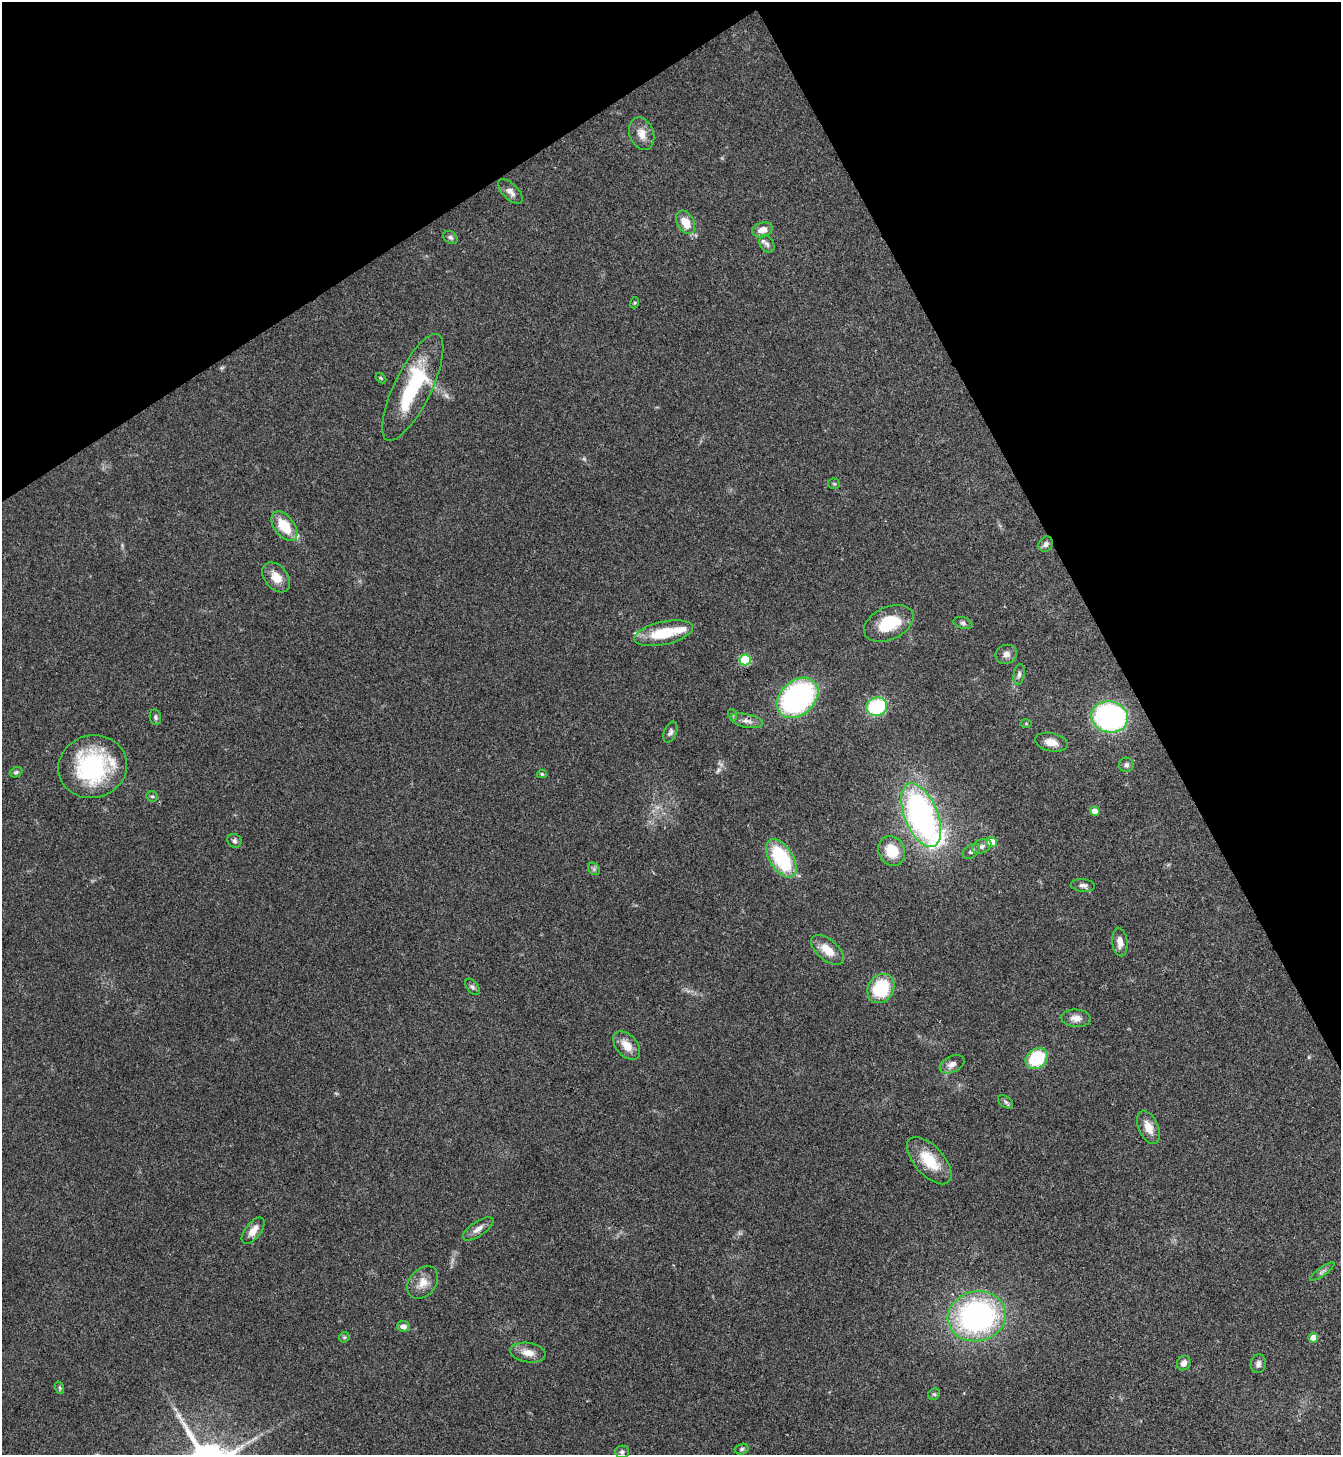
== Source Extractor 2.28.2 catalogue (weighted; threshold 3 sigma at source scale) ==
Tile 3 of 4 x 4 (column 3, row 1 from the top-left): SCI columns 2838-4176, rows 4364-5816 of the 5812 x 5818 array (HDU 1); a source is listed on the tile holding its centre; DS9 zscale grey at full resolution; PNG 1343 x 1457 px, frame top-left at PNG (2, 2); each listed source drawn as its Kron ellipse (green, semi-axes under 4 px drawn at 4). Shown black and unused: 26% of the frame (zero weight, under 3 of 4 exposures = <1% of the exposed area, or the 3 px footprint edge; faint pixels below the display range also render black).
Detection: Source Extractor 2.28.2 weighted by HDU 2 'WHT'; one run over the whole footprint, this tile lists its part. Background 0.0593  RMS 0.0051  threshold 0.0228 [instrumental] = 3 sigma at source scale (4.5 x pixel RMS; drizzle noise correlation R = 1.50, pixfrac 1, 0.05/0.05 arcsec/px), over >= 5 px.
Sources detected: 74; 1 too faint to see at this stretch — neither listed nor drawn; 4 inside a brighter listed object's ellipse — not listed separately; the other 69 listed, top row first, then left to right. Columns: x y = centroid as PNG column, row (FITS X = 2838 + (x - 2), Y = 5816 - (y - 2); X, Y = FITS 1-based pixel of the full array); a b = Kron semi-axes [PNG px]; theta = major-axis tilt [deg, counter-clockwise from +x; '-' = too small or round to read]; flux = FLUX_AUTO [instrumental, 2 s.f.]
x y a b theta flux
642 134 17 12 -69 5.4
510 192 15 7 -45 3.2
685 222 12 8 -60 8.7
762 230 10 7 14 5
450 237 8 5 -32 1.3
767 244 9 6 -58 1.6
634 303 5 3 - 0.58
381 378 6 3 -45 0.57
413 387 58 18 64 44
834 484 5 5 - 0.74
284 526 17 10 -52 13
1046 544 8 7 - 1.7
276 577 17 11 -51 6.6
889 623 26 16 25 19
963 623 9 5 -15 1.3
664 633 30 11 12 19
1006 654 11 9 21 2.7
745 660 5 5 - 32
1019 674 11 5 80 1.5
797 698 23 17 42 99
877 707 10 9 - 41
733 715 6 4 -72 0.63
155 717 7 5 -80 1.1
1110 717 18 15 -13 140
747 721 17 6 -11 3
1026 724 5 3 - 0.48
670 732 11 6 67 1.5
1051 742 16 9 -13 5.2
1126 765 7 7 - 1.5
93 767 34 31 15 59
16 772 6 4 27 1
542 774 5 4 - 0.73
152 796 6 5 - 0.81
1095 811 5 4 - 6.1
921 815 34 16 -68 140
234 841 7 6 - 1.4
992 842 5 5 - 14
982 846 10 7 23 2.1
892 851 15 13 -62 13
971 851 9 6 35 1.7
781 858 21 11 -57 39
594 869 7 5 -47 1.1
1083 885 12 6 -5 2
1120 942 14 7 -85 3.6
827 950 19 10 -40 8.1
472 987 9 5 -52 1.4
881 988 15 12 56 27
1076 1018 14 8 -4 3.8
627 1045 16 10 -48 6.6
1037 1059 12 9 40 27
952 1064 13 8 24 3.3
1006 1102 8 5 -37 1.2
1148 1127 17 9 -66 6.1
929 1161 29 14 -48 16
478 1229 18 7 34 3.3
253 1231 15 7 52 5.2
1322 1272 14 3 35 1.4
423 1282 18 13 50 6.2
977 1316 29 25 11 130
403 1326 6 5 - 2.5
344 1337 6 5 - 0.72
1313 1338 5 5 - 6.5
528 1353 18 9 -9 5.3
1184 1363 7 6 - 2.9
1258 1364 9 7 82 2
60 1388 6 4 -72 0.73
934 1394 6 5 - 0.84
742 1449 7 5 17 0.95
622 1452 7 6 - 1.3